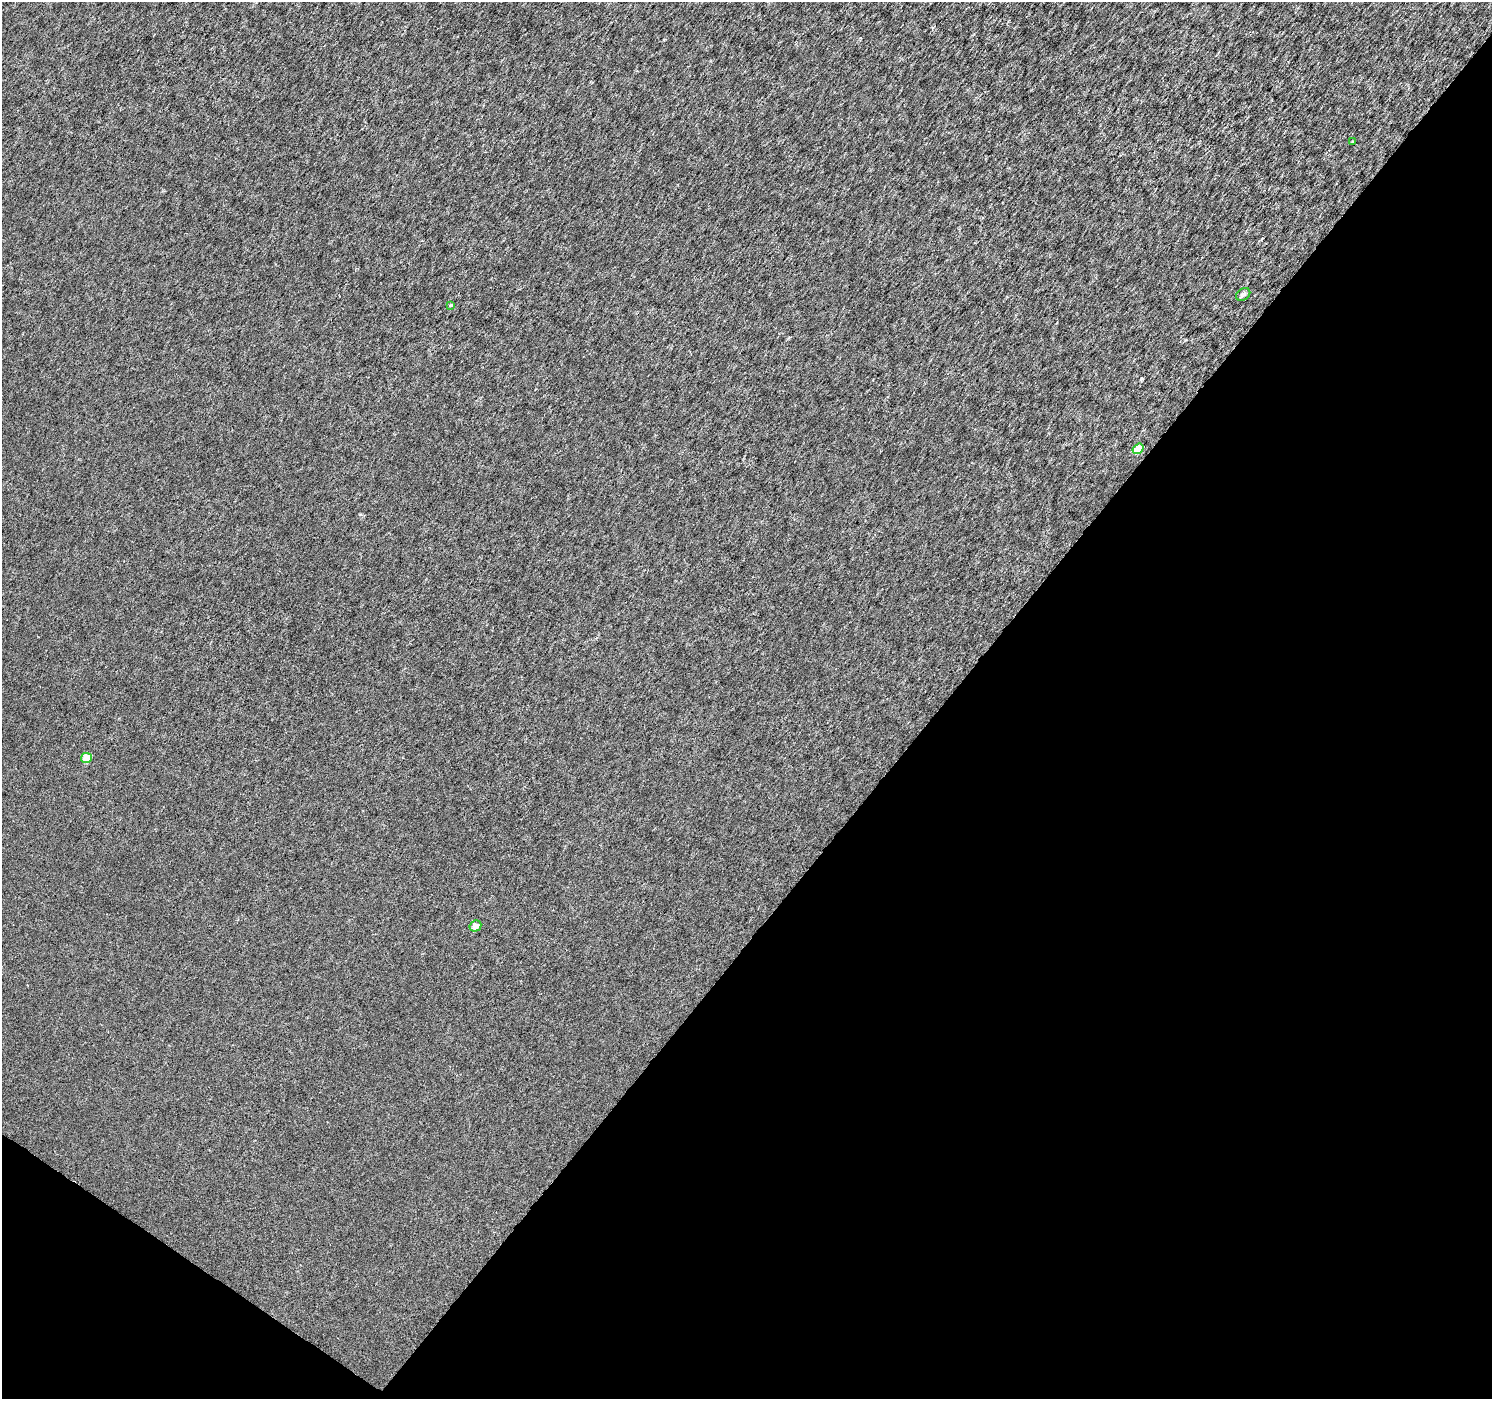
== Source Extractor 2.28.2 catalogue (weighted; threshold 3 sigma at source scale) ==
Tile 15 of 4 x 4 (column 3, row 4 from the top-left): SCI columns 2989-4478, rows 245-1641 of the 5969 x 6009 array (HDU 1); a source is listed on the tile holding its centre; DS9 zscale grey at full resolution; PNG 1494 x 1401 px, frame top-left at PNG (2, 2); each listed source drawn as its Kron ellipse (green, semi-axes under 4 px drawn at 4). Shown black and unused: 39% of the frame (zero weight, under 3 of 6 exposures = <1% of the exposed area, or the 3 px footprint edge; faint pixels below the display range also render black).
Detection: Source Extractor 2.28.2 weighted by HDU 2 'WHT'; one run over the whole footprint, this tile lists its part. Background 2.44e-04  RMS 0.0019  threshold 0.00763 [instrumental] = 3 sigma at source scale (4.09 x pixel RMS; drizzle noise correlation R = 1.36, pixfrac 0.8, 0.0396/0.0396 arcsec/px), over >= 5 px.
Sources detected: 6; all 6 listed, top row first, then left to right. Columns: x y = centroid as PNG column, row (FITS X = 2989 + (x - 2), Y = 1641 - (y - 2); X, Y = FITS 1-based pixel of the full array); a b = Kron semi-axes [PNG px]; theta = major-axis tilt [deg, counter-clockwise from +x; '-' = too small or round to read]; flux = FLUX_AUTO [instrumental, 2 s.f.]
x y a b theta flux
1352 141 3 2 - 0.2
1243 294 7 6 - 0.52
451 305 4 3 - 0.31
1138 449 6 5 - 3.4
87 758 5 5 - 2.8
475 926 6 5 - 1.5